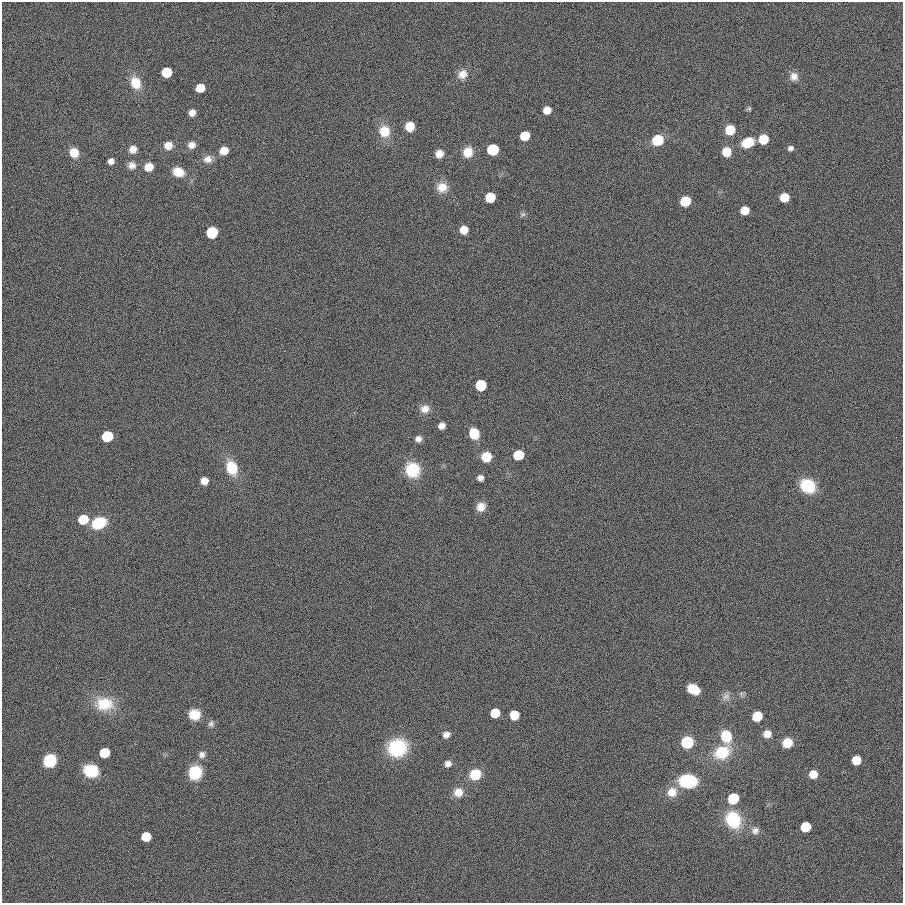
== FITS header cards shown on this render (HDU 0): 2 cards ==
NAXIS1  =                  901
NAXIS2  =                  901

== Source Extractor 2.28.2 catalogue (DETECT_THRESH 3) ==
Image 901 x 901 px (HDU 0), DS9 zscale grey, 1 PNG px = 1 image px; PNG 905 x 905 px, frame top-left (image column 1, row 901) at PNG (2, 2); no overlay
Background 0.00144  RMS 0.099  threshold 0.297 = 3 sigma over >= 5 px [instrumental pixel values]
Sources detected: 86; all 86 listed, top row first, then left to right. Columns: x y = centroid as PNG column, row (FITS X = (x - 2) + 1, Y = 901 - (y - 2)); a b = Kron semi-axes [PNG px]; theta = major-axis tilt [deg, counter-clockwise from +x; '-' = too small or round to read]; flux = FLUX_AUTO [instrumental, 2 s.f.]
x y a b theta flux
166 72 7 7 - 220
463 74 12 10 51 58
794 76 10 9 - 43
135 83 14 11 -68 110
200 88 7 6 - 110
749 108 6 5 - 9.8
547 110 6 6 - 64
192 113 7 6 - 43
410 126 8 8 - 95
730 130 7 7 - 160
384 131 11 11 - 140
525 136 7 6 - 170
763 139 7 7 - 170
658 140 8 7 - 290
748 142 11 8 23 160
191 145 9 8 - 43
168 146 9 8 - 63
790 148 7 6 - 20
133 149 8 7 - 54
493 150 7 7 - 470
224 151 7 6 - 92
468 152 12 11 - 83
726 152 7 7 - 120
74 153 9 9 - 95
439 154 8 8 - 56
208 159 12 10 18 46
111 161 6 5 - 31
132 165 10 10 - 37
149 167 8 7 - 95
178 172 12 9 -19 99
442 187 13 11 -8 77
490 197 7 7 - 230
784 197 7 7 - 99
685 201 7 7 - 200
745 210 7 6 - 97
523 214 7 4 1 12
464 230 7 7 - 82
212 232 7 7 - 400
481 385 7 7 - 360
425 409 11 10 - 53
442 426 6 6 - 39
474 433 8 7 - 200
107 436 7 7 - 370
418 439 7 7 - 29
518 455 7 7 - 200
486 457 8 7 - 170
232 468 13 10 -70 210
412 470 12 12 - 280
480 478 6 6 - 30
204 481 7 7 - 50
808 486 12 10 -32 340
481 507 10 9 - 62
83 519 8 7 - 170
99 523 13 10 24 240
693 689 10 7 -30 180
726 696 12 6 28 29
104 704 20 16 -5 190
495 713 7 6 - 180
194 714 11 10 - 110
514 715 7 7 - 150
757 716 7 7 - 220
211 724 8 7 - 20
767 734 9 8 - 53
446 735 8 7 - 35
726 736 9 8 - 250
687 742 8 8 - 340
787 743 9 8 - 110
397 748 19 17 27 360
722 752 15 11 25 250
104 753 7 7 - 230
202 754 9 8 - 26
50 760 9 8 - 410
856 760 7 7 - 140
448 764 7 7 - 33
91 771 12 10 -15 260
195 772 11 11 - 250
475 774 9 9 - 190
813 774 8 8 - 69
688 781 14 11 -5 390
458 792 10 10 - 72
672 792 12 11 - 85
733 799 7 7 - 360
733 820 14 12 -67 370
805 827 7 7 - 230
755 830 10 10 - 34
146 837 7 7 - 160